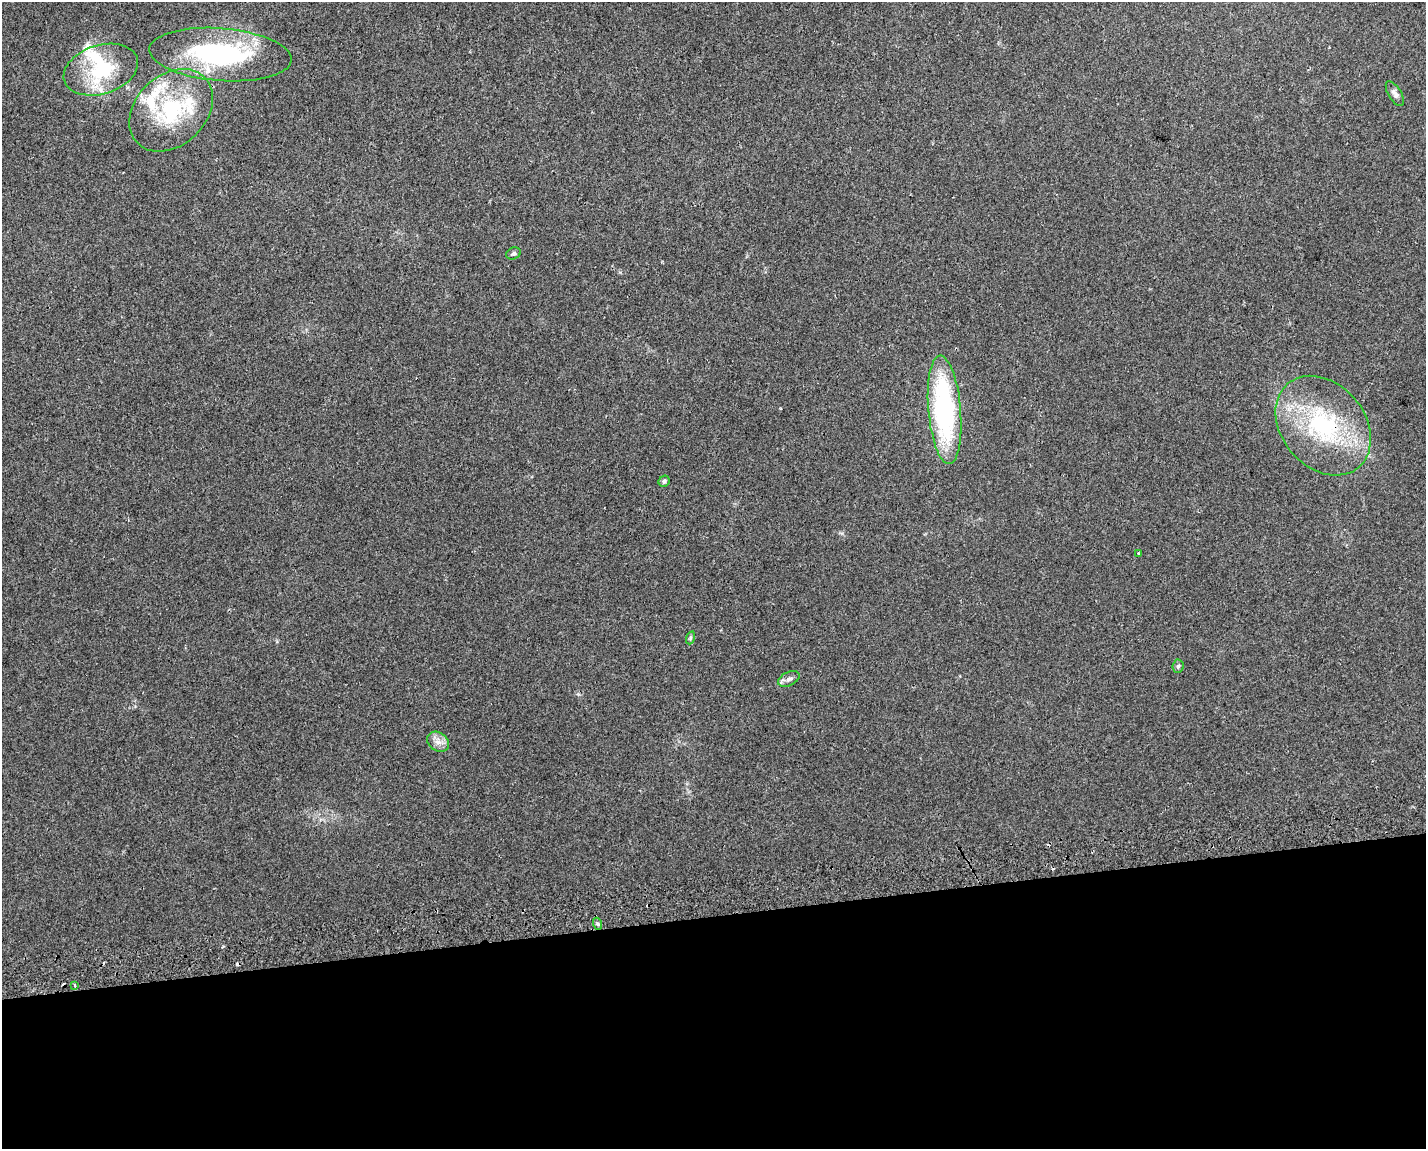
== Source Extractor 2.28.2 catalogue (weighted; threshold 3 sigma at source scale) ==
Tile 11 of 3 x 4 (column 2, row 4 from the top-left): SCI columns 1480-2903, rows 45-1191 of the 4425 x 4678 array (HDU 1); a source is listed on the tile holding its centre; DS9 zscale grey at full resolution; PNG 1428 x 1151 px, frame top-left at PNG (2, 2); each listed source drawn as its Kron ellipse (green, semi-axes under 4 px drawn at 4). Shown black and unused: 20% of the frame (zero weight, under 2 of 3 exposures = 4% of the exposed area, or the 3 px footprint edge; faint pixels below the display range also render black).
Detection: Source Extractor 2.28.2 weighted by HDU 2 'WHT'; one run over the whole footprint, this tile lists its part. Background 0.0226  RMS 0.0048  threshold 0.0215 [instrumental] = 3 sigma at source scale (4.5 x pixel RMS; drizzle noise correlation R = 1.50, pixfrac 1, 0.0396/0.0396 arcsec/px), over >= 5 px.
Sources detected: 26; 2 inside a brighter object's white glare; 4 cosmic-ray / hot-pixel residue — neither listed nor drawn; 5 inside a brighter listed object's ellipse — not listed separately; the other 15 listed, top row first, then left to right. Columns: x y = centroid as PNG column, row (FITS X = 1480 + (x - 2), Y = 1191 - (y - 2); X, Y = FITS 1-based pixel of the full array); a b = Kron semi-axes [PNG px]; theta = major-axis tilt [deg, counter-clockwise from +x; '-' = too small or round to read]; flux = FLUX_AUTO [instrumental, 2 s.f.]
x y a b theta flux
220 55 71 26 -5 76
101 70 38 24 17 29
1395 94 14 6 -59 2
171 110 47 35 44 43
514 253 7 6 - 1
945 410 54 16 -85 80
1323 426 55 41 -50 61
664 481 6 5 - 1.4
1138 554 3 3 - 1.7
690 638 7 4 71 0.72
1178 666 6 5 - 0.93
789 679 11 7 27 2.1
438 742 12 9 -34 3.2
598 924 6 4 -71 0.81
75 985 3 3 - 2.6
Overlapping masked pixels (flux is a lower limit): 1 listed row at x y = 1323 426